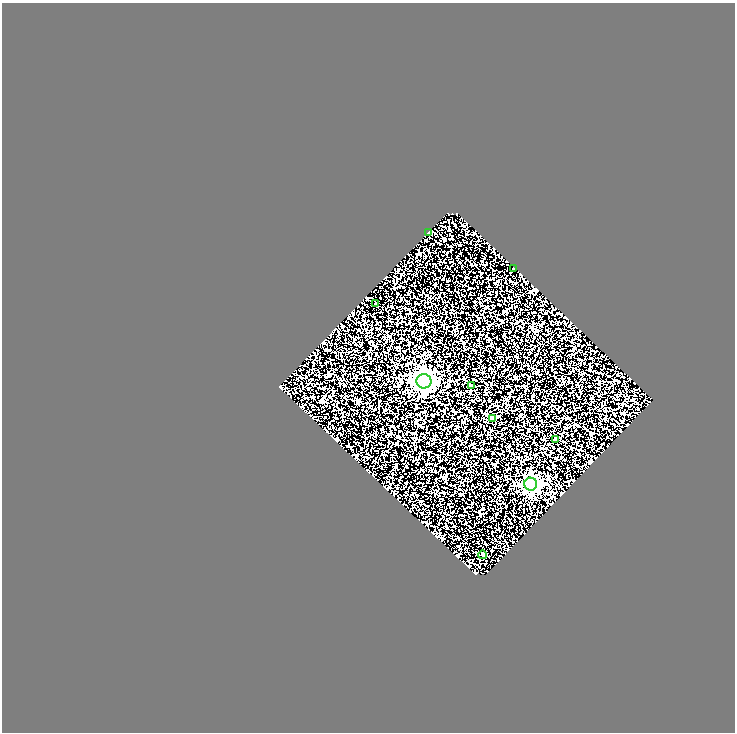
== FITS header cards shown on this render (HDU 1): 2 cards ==
NAXIS1  =                  733
NAXIS2  =                  730

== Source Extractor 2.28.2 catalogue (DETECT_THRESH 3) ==
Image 733 x 730 px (HDU 1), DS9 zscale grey, 1 PNG px = 1 image px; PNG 737 x 734 px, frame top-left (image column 1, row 730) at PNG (2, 3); each listed source drawn as its Kron ellipse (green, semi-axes under 4 px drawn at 4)
Background 1.03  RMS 1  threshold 3.08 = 3 sigma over >= 5 px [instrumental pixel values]
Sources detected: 9; all 9 listed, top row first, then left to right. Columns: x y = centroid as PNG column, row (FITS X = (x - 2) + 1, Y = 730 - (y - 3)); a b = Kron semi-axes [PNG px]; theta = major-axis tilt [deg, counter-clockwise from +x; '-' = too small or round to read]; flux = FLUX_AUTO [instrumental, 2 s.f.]
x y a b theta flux
429 233 3 3 - 170
514 268 3 2 - 42
376 304 3 3 - 120
424 381 7 7 - 40000
471 386 4 3 - 190
492 419 4 4 - 420
556 440 4 4 - 150
531 484 6 6 - 18000
483 555 4 4 - 120